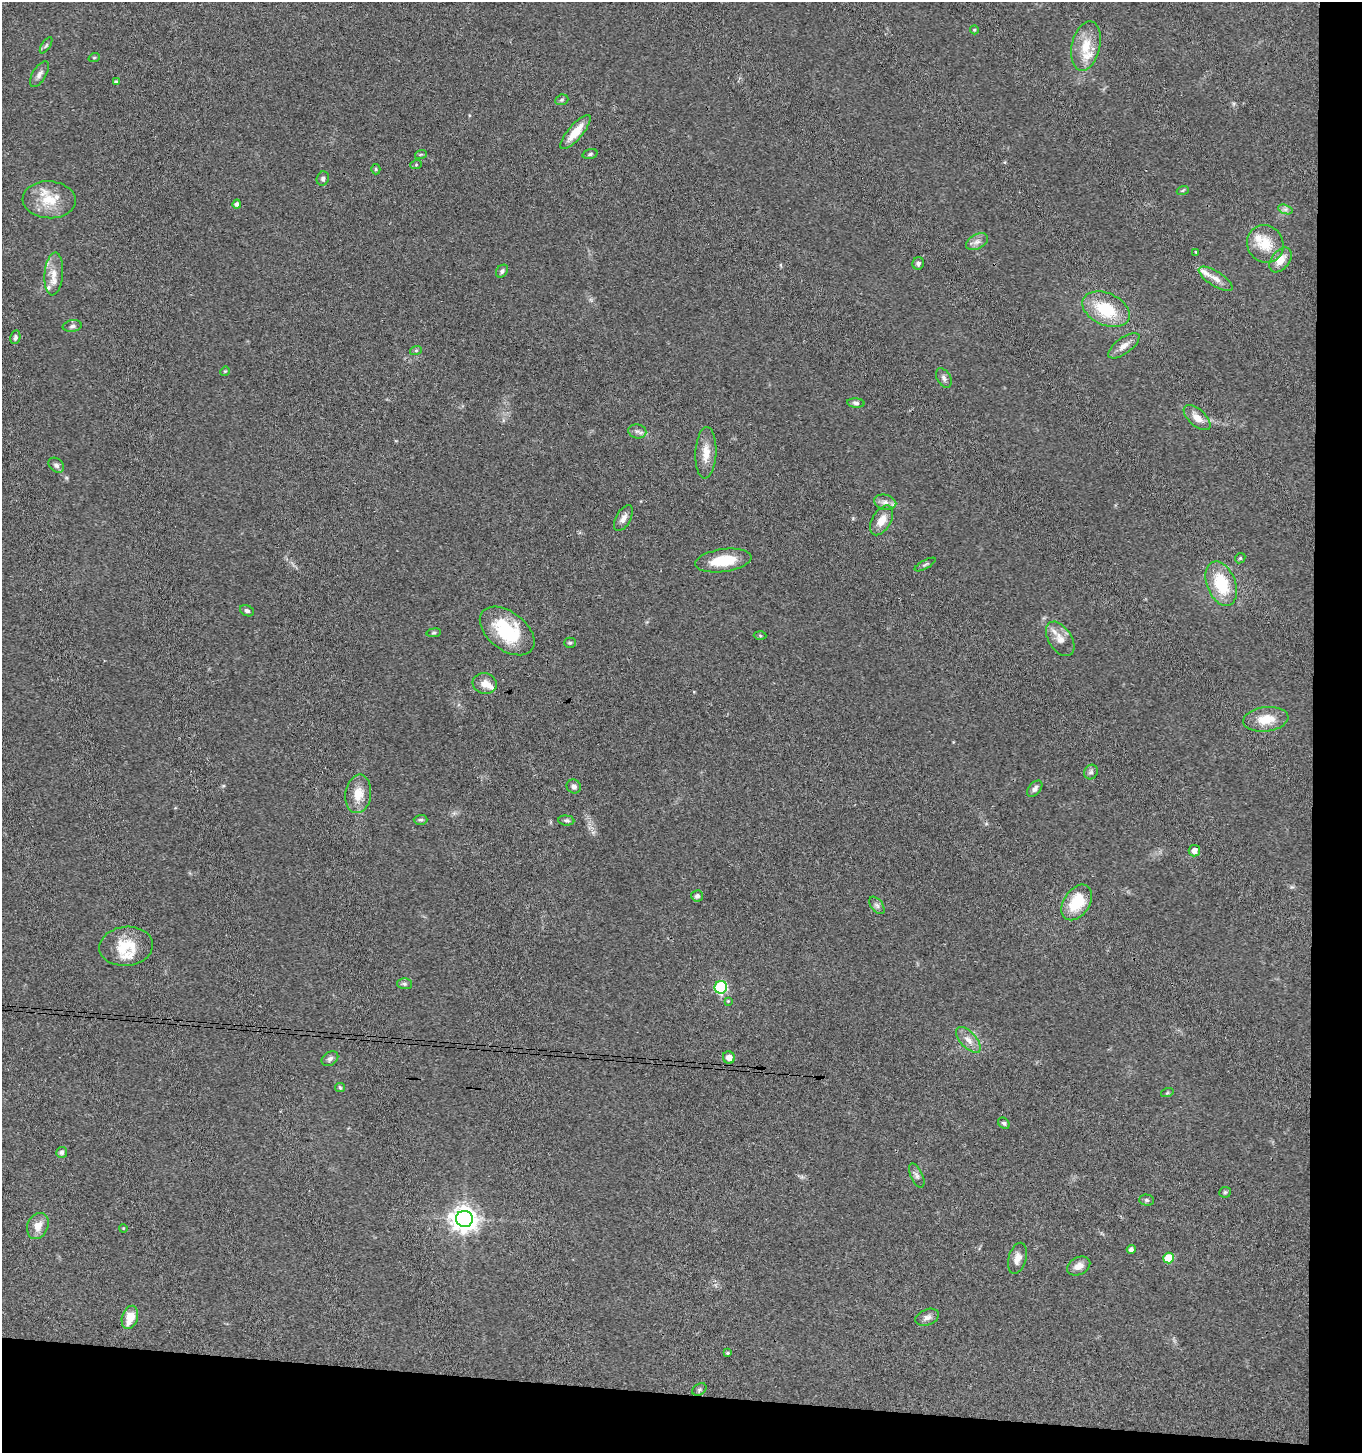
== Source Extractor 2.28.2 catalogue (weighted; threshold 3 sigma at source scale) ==
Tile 9 of 3 x 3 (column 3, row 3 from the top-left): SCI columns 2926-4285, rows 6-1456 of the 4442 x 4368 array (HDU 1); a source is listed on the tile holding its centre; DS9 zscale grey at full resolution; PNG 1364 x 1455 px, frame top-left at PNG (2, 2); each listed source drawn as its Kron ellipse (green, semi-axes under 4 px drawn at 4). Shown black and unused: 8% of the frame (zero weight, under 3 of 4 exposures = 6% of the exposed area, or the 3 px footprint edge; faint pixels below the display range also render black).
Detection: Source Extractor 2.28.2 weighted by HDU 2 'WHT'; one run over the whole footprint, this tile lists its part. Background 0.0676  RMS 0.0054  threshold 0.0241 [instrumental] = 3 sigma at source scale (4.5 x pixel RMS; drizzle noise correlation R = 1.50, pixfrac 1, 0.05/0.05 arcsec/px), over >= 5 px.
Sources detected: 92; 5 inside a brighter listed object's ellipse — not listed separately; the other 87 listed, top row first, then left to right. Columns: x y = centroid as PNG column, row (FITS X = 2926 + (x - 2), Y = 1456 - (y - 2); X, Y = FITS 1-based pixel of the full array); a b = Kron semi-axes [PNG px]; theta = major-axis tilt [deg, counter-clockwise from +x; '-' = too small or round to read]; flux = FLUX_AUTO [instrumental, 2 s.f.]
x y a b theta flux
974 30 4 4 - 0.57
46 45 9 3 56 0.93
1086 46 25 14 77 13
94 58 6 3 19 0.52
39 74 14 6 59 2.6
116 82 4 4 - 1.1
562 100 7 5 21 0.88
576 132 22 7 49 9.5
421 154 6 3 19 0.63
590 154 7 4 17 1.1
416 165 6 4 19 0.63
376 169 5 4 - 0.66
323 178 7 6 - 1.4
1183 190 6 4 20 0.72
49 200 26 18 -4 15
237 204 4 4 - 1.7
1285 209 7 4 -18 1.5
977 242 12 7 28 2.6
1265 244 19 18 - 12
1196 252 4 3 - 0.55
1280 260 14 9 53 5.9
918 263 6 6 - 1.5
502 271 7 5 48 1.3
54 274 21 9 85 6.4
1216 279 19 7 -32 4.4
1106 309 25 16 -25 24
72 326 9 5 8 1.5
15 337 7 5 77 1.3
1124 346 18 8 36 4
416 350 6 4 19 0.65
225 371 5 4 - 0.53
944 378 11 6 -60 2
856 403 8 4 -5 1.2
1197 418 16 8 -42 5.4
637 431 9 7 -11 1.9
706 453 26 10 87 7.8
56 465 9 6 -40 1.7
885 502 11 7 -14 2.8
623 518 14 7 61 3.1
882 520 16 9 59 6
1240 558 5 4 - 0.78
723 561 28 11 8 17
925 564 11 3 29 0.89
1221 584 23 14 -69 22
247 611 7 5 -25 1.3
507 631 31 19 -38 31
434 633 7 3 8 0.7
760 636 6 4 -3 0.63
1060 639 19 11 -57 6
570 643 5 5 - 0.77
485 684 12 10 -16 4.7
1266 719 23 12 7 11
1091 772 7 6 - 1.5
574 786 7 6 - 2
1035 789 9 6 49 1.9
358 794 19 13 82 8.6
421 820 7 5 1 0.99
566 820 8 5 -6 1.2
1194 851 6 5 - 3.8
697 896 6 5 - 1.4
1077 902 19 13 56 18
877 905 10 5 -52 1.8
126 946 27 19 6 17
404 984 7 5 -2 1.1
721 987 6 6 - 63
728 1001 4 4 - 0.51
968 1040 16 8 -47 4.4
729 1057 6 6 - 3.7
330 1059 9 6 35 1.7
340 1088 5 4 - 0.66
1167 1093 6 4 18 0.75
1004 1123 6 5 - 1
62 1152 5 5 - 1.2
917 1176 13 6 -65 1.9
1225 1192 5 5 - 0.85
1147 1200 7 5 -2 1.1
464 1219 8 8 - 530
38 1226 13 10 66 5.5
123 1228 4 3 - 0.42
1131 1249 4 4 - 1.7
1017 1258 16 9 74 4.2
1168 1258 5 5 - 15
1079 1266 12 8 27 4.2
130 1317 12 8 73 8.8
927 1317 12 8 21 2.4
728 1353 4 3 - 0.63
699 1389 7 5 36 1